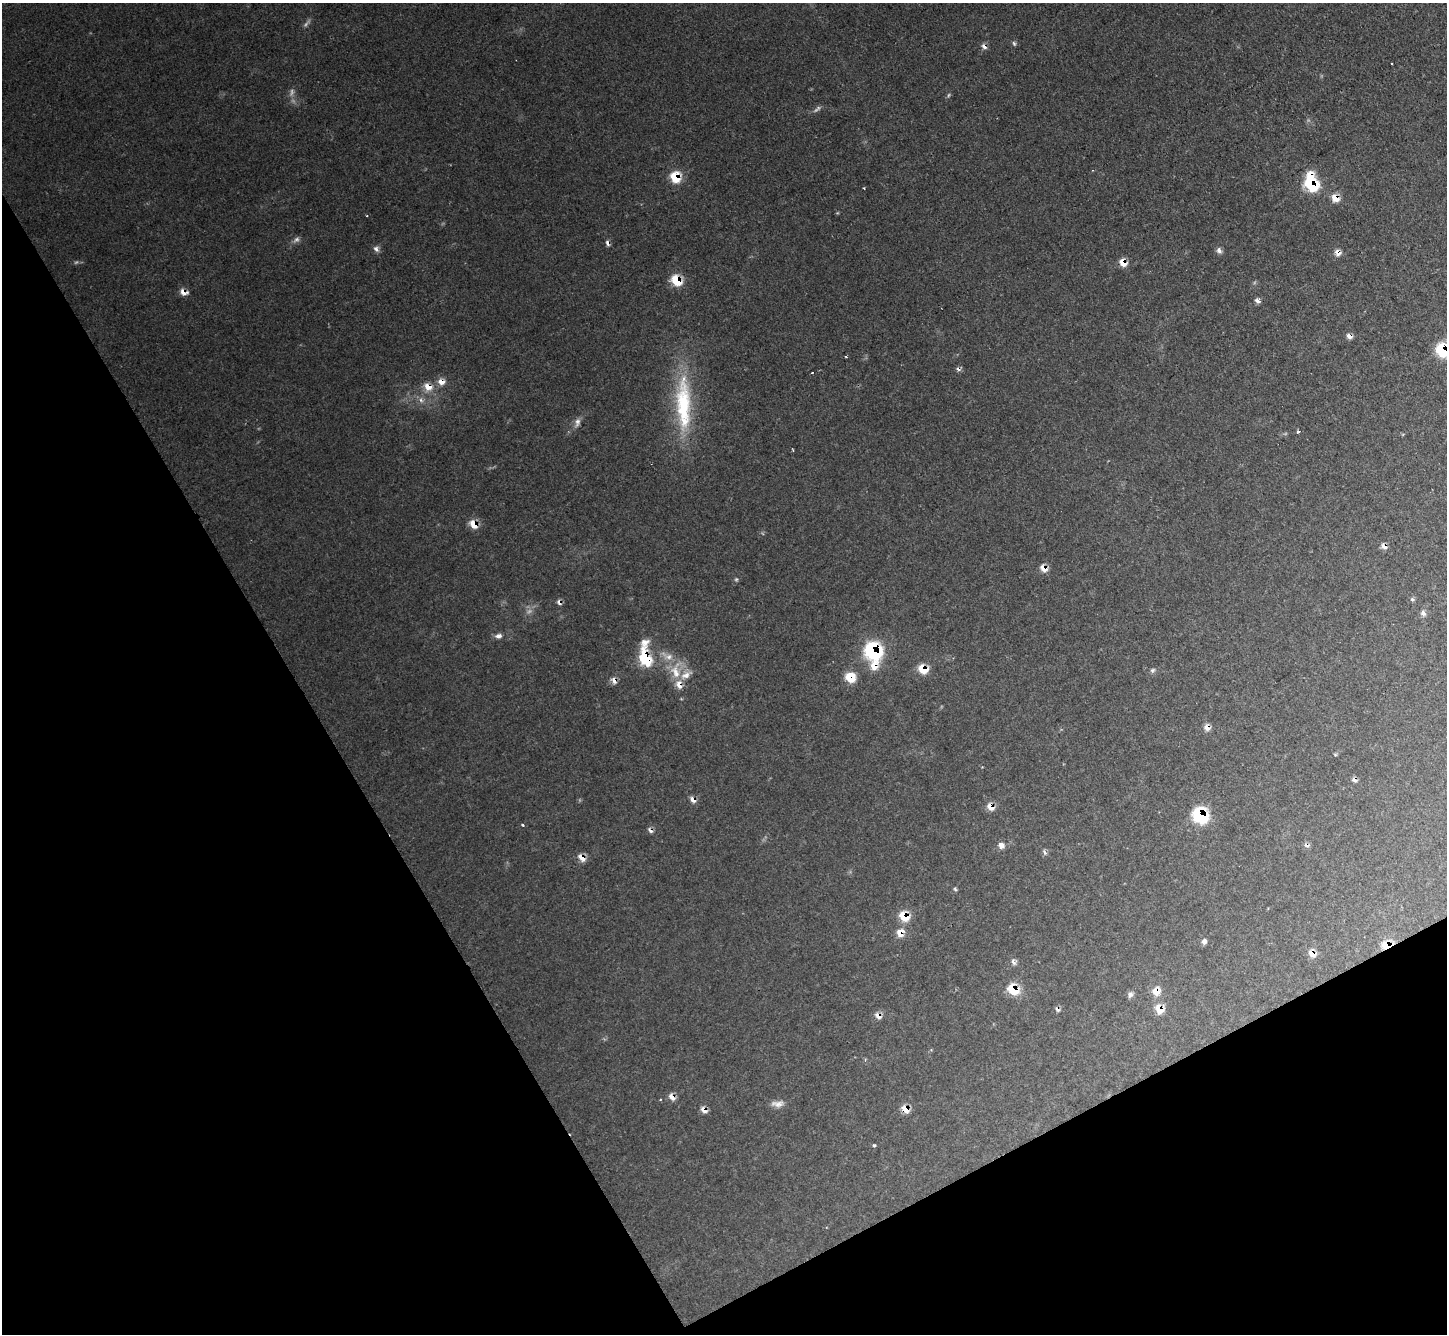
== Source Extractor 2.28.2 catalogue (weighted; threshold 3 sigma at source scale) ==
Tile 14 of 4 x 4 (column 2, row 4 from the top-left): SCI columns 1447-2891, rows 155-1486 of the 5782 x 5770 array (HDU 1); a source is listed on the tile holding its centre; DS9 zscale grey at full resolution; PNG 1449 x 1336 px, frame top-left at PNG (2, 3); no overlay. Shown black and unused: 29% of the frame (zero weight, under 2 of 3 exposures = <1% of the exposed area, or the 3 px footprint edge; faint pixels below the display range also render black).
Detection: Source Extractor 2.28.2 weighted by HDU 2 'WHT'; one run over the whole footprint, this tile lists its part. Background 0.0986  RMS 0.0077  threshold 0.0349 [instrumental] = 3 sigma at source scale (4.5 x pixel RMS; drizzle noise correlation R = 1.50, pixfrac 1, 0.05/0.05 arcsec/px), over >= 5 px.
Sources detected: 85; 7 too faint to see at this stretch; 1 inside a brighter object's white glare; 5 cosmic-ray / hot-pixel residue — not listed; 4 inside a brighter listed object's ellipse — not listed separately; the other 68 listed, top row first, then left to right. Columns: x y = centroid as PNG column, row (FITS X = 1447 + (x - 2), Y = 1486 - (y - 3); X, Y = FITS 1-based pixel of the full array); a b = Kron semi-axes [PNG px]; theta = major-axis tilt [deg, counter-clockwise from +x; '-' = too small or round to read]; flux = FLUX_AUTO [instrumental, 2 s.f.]
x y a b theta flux
1014 43 7 4 -69 1.4
984 46 8 5 -53 3.2
1392 63 2 2 - 0.93
675 177 10 9 - 25
1311 185 10 8 -30 56
864 188 3 2 - 0.78
1335 198 8 7 - 12
367 216 3 2 - 1.1
608 243 7 5 -71 2.6
376 249 9 6 -53 3
1219 251 8 5 -56 3.2
1338 253 8 7 - 5.2
1123 262 8 6 -57 12
677 280 10 9 - 25
184 292 10 7 -23 5.8
1257 301 7 5 -42 3.1
1349 336 7 5 -24 3.8
1443 350 11 10 - 45
846 356 3 2 - 1.4
812 373 3 2 - 1.1
441 382 9 8 - 6.9
428 387 11 9 -32 10
421 400 9 6 -63 3.3
683 406 78 20 -89 80
577 422 14 8 76 4.6
1298 432 3 3 - 2.3
793 449 6 2 -69 0.59
474 524 9 7 -44 13
1384 546 7 5 -44 4.9
1044 568 8 6 -39 9
736 579 6 5 - 1.2
1412 599 6 5 - 1.4
1423 613 9 7 -73 3.1
498 636 9 6 3 3.5
873 651 13 12 - 92
645 657 22 13 -75 33
874 666 12 10 89 11
923 669 9 8 - 17
1152 670 7 6 - 2
676 671 26 14 -84 19
851 677 8 8 - 28
614 680 9 7 -67 4.5
1207 727 8 7 - 5
693 800 9 6 -42 4.2
991 807 9 7 -47 8
1200 815 12 11 - 67
523 825 4 3 - 1.1
650 830 8 5 -45 2.7
1001 845 7 6 - 5.5
1044 852 9 5 -65 2.2
582 857 10 6 -49 7.1
955 889 5 4 - 1.2
904 916 10 8 -47 19
900 933 9 8 - 10
1204 941 6 5 - 3.4
1387 945 8 6 13 22
1312 953 10 7 -48 8.3
1014 962 9 7 -80 2.9
1013 989 10 8 -40 28
1156 991 10 10 - 9.7
1130 995 9 7 69 2.8
1159 1009 11 10 - 11
878 1016 9 6 -39 5.2
672 1097 9 6 -51 5.6
778 1104 18 8 1 6
905 1109 8 6 -44 11
704 1110 8 6 -42 5.1
874 1145 3 3 - 2.2
Overlapping masked pixels (flux is a lower limit): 39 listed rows (the first 20) at x y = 984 46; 675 177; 1311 185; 1335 198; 608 243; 1338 253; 1123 262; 677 280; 184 292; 1349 336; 1443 350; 441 382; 428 387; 474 524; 1384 546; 1044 568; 873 651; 645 657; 874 666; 923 669
Isophote crosses this tile's border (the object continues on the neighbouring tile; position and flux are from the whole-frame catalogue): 1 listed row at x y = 1443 350